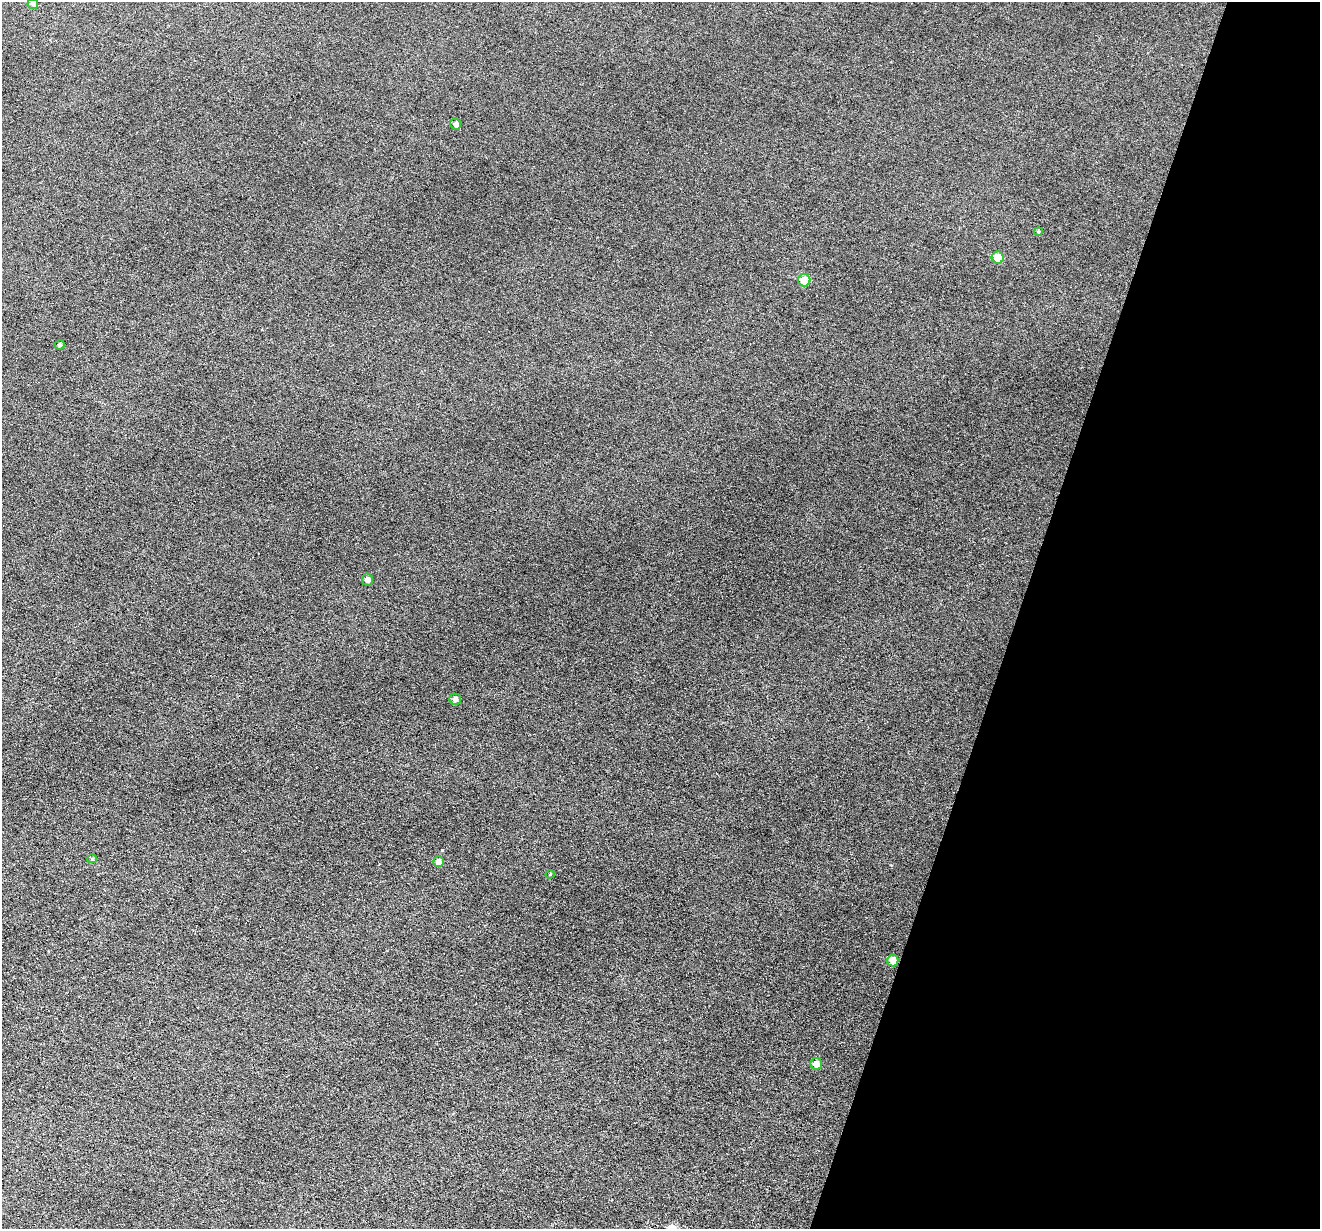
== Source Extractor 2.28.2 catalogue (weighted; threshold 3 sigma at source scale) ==
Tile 8 of 4 x 4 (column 4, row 2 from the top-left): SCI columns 3955-5272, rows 2584-3810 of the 5274 x 5295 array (HDU 1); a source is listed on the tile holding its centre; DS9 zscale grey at full resolution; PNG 1322 x 1231 px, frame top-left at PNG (2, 2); each listed source drawn as its Kron ellipse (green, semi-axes under 4 px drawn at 4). Shown black and unused: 23% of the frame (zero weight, under 3 of 6 exposures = <1% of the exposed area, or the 3 px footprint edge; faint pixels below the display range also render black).
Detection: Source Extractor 2.28.2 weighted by HDU 2 'WHT'; one run over the whole footprint, this tile lists its part. Background 0.0453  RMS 0.0056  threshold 0.0229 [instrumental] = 3 sigma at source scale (4.09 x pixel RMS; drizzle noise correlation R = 1.36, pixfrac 0.8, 0.05/0.05 arcsec/px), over >= 5 px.
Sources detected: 13; all 13 listed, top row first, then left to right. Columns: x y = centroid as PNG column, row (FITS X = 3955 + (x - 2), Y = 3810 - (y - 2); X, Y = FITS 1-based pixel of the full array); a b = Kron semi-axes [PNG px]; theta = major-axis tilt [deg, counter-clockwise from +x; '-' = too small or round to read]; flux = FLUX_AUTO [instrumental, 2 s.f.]
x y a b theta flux
33 4 5 5 - 1.5
456 124 5 5 - 1.7
1038 231 4 4 - 0.65
998 257 6 6 - 7.9
804 280 6 6 - 9.1
60 345 5 4 - 0.94
367 580 6 5 - 1.9
455 699 6 5 - 1.8
92 859 5 4 - 0.71
439 862 5 5 - 2.8
550 874 4 4 - 0.49
893 960 6 5 - 5.2
816 1064 6 6 - 3.7